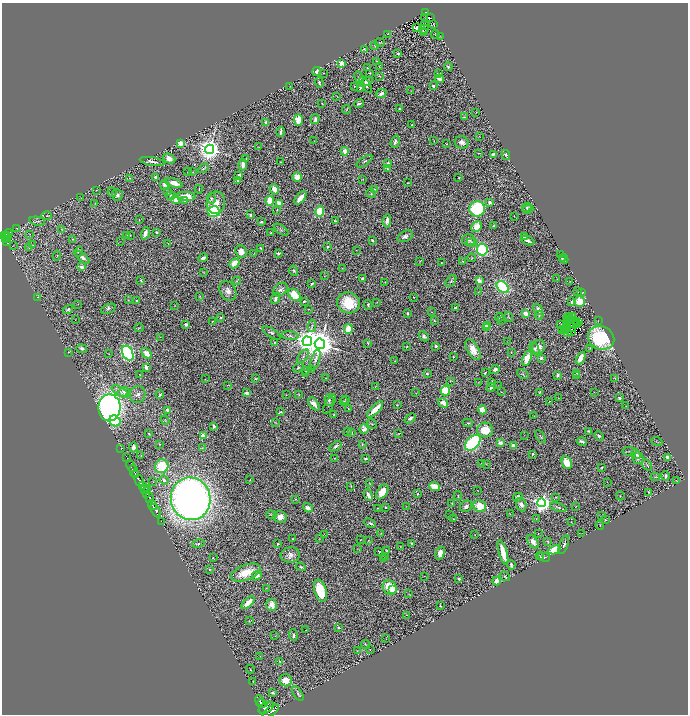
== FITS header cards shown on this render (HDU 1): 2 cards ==
NAXIS1  =                 1372
NAXIS2  =                 1424

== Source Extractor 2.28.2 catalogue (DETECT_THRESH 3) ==
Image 1372 x 1424 px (HDU 1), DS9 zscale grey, zoomed out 1/2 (1 PNG px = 2 x 2 image px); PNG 690 x 716 px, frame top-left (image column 1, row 1423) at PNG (2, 3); each listed source drawn as its Kron ellipse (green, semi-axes under 4 px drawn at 4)
Background 0.708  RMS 0.034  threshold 0.101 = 3 sigma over >= 5 px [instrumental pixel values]
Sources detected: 525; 37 cannot appear on this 1/2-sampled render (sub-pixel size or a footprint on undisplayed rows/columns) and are neither listed nor drawn; the other 488 listed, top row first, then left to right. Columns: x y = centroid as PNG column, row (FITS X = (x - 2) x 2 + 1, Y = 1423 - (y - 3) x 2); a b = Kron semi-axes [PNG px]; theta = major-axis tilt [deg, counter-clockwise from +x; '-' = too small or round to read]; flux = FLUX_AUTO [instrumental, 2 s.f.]
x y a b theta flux
425 12 3 3 - 70
425 17 2 1 - 3
430 18 3 1 - 6.8
424 25 3 1 - 4
434 25 2 1 - 2.5
416 28 3 2 - 23
424 29 5 3 - 6.3
424 32 2 1 - 2.5
388 34 2 2 - 2
435 34 4 2 - 4.9
441 37 2 2 - 2.2
380 43 5 2 - 5.3
375 45 3 2 - 5.8
364 49 2 1 - 3.4
398 53 4 3 - 13
377 61 3 2 - 3.8
341 63 2 2 - 140
380 67 4 1 - 2.5
448 67 4 3 - 9
367 68 2 1 - 3.7
316 71 4 3 - 22
323 73 2 1 - 2.5
370 73 2 1 - 3.4
439 73 3 2 - 5.9
380 76 3 2 - 2.7
359 78 7 3 -61 12
440 79 4 3 - 31
367 81 6 4 32 19
319 82 5 2 - 14
366 85 9 3 -59 15
290 86 3 2 - 2
433 86 3 3 - 14
355 87 3 2 - 3.8
360 88 3 3 - 9.7
411 90 2 1 - 2.3
381 94 5 2 - 30
337 96 3 1 - 2.7
322 103 2 1 - 3.5
359 103 5 2 - 10
399 109 2 2 - 9.5
347 110 4 2 - 4
476 112 3 2 - 2.7
464 117 2 2 - 4.4
315 119 5 3 - 23
298 120 6 4 -90 90
266 122 4 3 - 18
412 125 3 2 - 4.4
281 132 5 2 - 16
479 136 2 2 - 2.3
314 141 2 1 - 2.3
434 141 3 2 - 2.2
395 142 6 3 72 14
462 142 7 6 - 31
181 143 3 2 - 160
446 144 2 1 - 3.9
258 147 3 2 - 2.9
210 149 4 4 - 6500
345 151 4 3 - 50
478 153 3 2 - 3.8
493 154 3 3 - 10
506 155 5 4 - 11
169 158 6 4 -23 56
246 158 3 2 - 3
364 161 9 3 35 12
152 162 12 3 -9 24
280 162 2 1 - 3.1
388 164 3 3 - 47
243 165 6 3 86 40
204 168 5 3 - 7.5
387 168 3 2 - 5.2
188 172 2 2 - 2
193 172 3 2 - 2.7
239 175 3 3 - 26
156 177 3 3 - 27
297 177 5 4 - 64
130 178 2 1 - 2.9
459 178 3 2 - 5
362 179 2 1 - 2.9
238 180 3 2 - 7.9
174 183 9 4 -18 69
407 183 3 2 - 2.5
165 185 5 4 - 40
199 189 4 1 - 3.2
274 189 5 4 - 55
375 189 3 3 - 5.6
96 190 3 1 - 2.2
167 191 4 3 - 7.4
112 192 5 4 - 11
371 194 4 4 - 9.7
117 195 6 5 - 17
171 196 4 4 - 28
186 196 9 4 -3 120
81 198 3 2 - 2.8
211 198 6 4 -85 16
300 198 8 3 51 88
175 199 4 4 - 90
185 200 2 2 - 40
270 201 5 3 - 150
490 202 3 3 - 16
95 203 2 2 - 2.2
216 203 11 9 80 71
279 203 4 3 - 100
527 207 5 2 - 8.7
477 209 8 7 - 580
528 209 5 4 - 8.8
277 210 2 2 - 2.2
214 212 6 5 - 670
320 212 5 4 - 250
250 215 2 2 - 16
46 216 5 3 - 7.9
514 216 2 1 - 1.9
139 220 3 2 - 3
37 221 8 2 -11 7.2
335 221 2 2 - 4.8
387 221 7 4 84 29
261 222 3 2 - 15
494 226 2 2 - 8.2
477 227 6 4 44 88
17 228 2 1 - 2.2
62 229 3 3 - 3.4
281 230 8 4 -36 14
157 232 2 2 - 9.8
145 233 6 3 72 46
271 233 3 2 - 6.5
8 234 5 3 - 260
30 234 3 2 - 3.2
4 235 3 2 - 310
7 235 3 1 - 130
130 235 2 2 - 3.7
127 236 2 2 - 5.6
405 236 8 5 24 26
524 236 3 2 - 17
7 238 2 1 - 46
5 239 2 2 - 130
72 239 3 2 - 2.5
372 240 3 2 - 6.8
468 240 7 5 -3 23
120 241 3 2 - 2.2
528 241 7 2 -22 22
7 242 2 2 - 160
168 243 3 2 - 2.9
472 243 5 4 - 16
13 245 3 1 - 2.1
33 245 4 2 - 3.8
327 247 3 2 - 8.2
29 248 3 1 - 2.3
261 248 3 3 - 7.7
356 250 2 2 - 2.4
482 250 6 5 - 520
78 252 5 2 - 4.7
241 252 6 5 - 61
254 253 2 1 - 2.2
278 253 2 2 - 36
560 254 2 1 - 1.7
57 256 5 2 - 6.3
83 258 8 4 -40 23
203 258 5 3 - 20
471 258 4 4 - 7.2
562 259 4 3 - 6.3
564 259 5 2 - 5.3
420 261 3 1 - 3.3
463 261 3 2 - 4.2
234 263 5 4 - 91
441 263 2 2 - 3.5
82 267 2 2 - 75
342 268 3 2 - 3
294 271 5 4 - 12
204 273 3 2 - 2.8
324 276 3 2 - 2.3
362 279 3 2 - 13
557 279 3 1 - 1.6
141 280 2 2 - 8.7
237 281 4 3 - 5.7
451 281 7 4 53 11
479 281 4 3 - 43
570 281 2 1 - 1.6
385 282 2 1 - 2.6
312 283 3 2 - 12
503 287 7 5 -43 530
280 290 8 6 40 25
228 291 10 8 -60 43
478 292 3 2 - 2.1
578 292 2 1 - 2.9
582 293 3 2 - 3.8
294 295 7 5 -48 150
199 296 2 2 - 4.6
38 297 3 2 - 3.2
414 297 2 2 - 4.2
276 298 6 3 71 25
128 300 3 2 - 2.6
136 301 2 2 - 4.1
304 301 3 2 - 7.1
579 301 5 5 - 130
377 302 3 2 - 3.6
572 302 3 3 - 16
348 303 11 10 - 240
78 304 2 1 - 2.2
175 305 3 2 - 2.3
368 305 5 4 - 11
455 307 3 2 - 10
108 309 8 4 23 15
309 309 3 1 - 2.3
538 309 6 4 -58 30
68 310 5 4 - 14
432 312 2 2 - 1.9
408 313 2 2 - 30
526 313 3 3 - 44
539 315 4 3 - 7.5
570 316 3 1 - 2.1
500 317 5 2 - 5.7
509 317 5 3 - 6.9
567 317 2 2 - 1.4
573 317 2 1 - 1.8
220 318 2 2 - 7.1
75 320 2 1 - 2.4
434 320 3 3 - 6.9
501 320 2 2 - 1.6
570 320 2 1 - 6.1
212 321 2 1 - 3.5
568 321 2 1 - 2.2
577 321 2 1 - 5
598 321 3 2 - 2.1
579 322 2 1 - 3
576 323 2 1 - 2.9
186 324 4 3 - 18
561 324 2 1 - 2.8
574 324 4 2 - 5.8
567 325 2 1 - 1.6
312 326 6 3 82 12
488 326 2 2 - 170
486 327 3 3 - 230
572 327 2 2 - 1.9
139 328 4 2 - 5.4
348 329 5 4 - 160
563 329 2 1 - 2.6
565 329 3 2 - 3
564 331 2 1 - 5.6
571 332 2 1 - 4
271 333 10 4 -33 17
568 333 3 2 - 2
290 336 8 4 -6 17
424 336 6 4 -49 16
160 337 3 2 - 3.3
601 338 13 11 -23 640
307 341 5 4 - 6200
507 341 2 1 - 1.8
275 342 4 3 - 6.5
368 343 3 2 - 6.5
320 344 5 5 - 14000
407 346 3 2 - 4.3
436 346 2 2 - 22
539 347 7 6 - 56
590 348 2 2 - 2.8
82 349 5 3 - 18
535 349 7 3 -68 12
473 350 11 6 -61 71
68 352 3 2 - 2.4
511 352 2 2 - 3.4
128 353 8 5 -64 1400
146 353 6 4 -48 62
109 354 3 2 - 2.8
303 356 8 3 54 12
453 356 2 2 - 3.4
527 358 8 4 72 120
541 358 4 3 - 13
581 358 7 3 63 89
315 360 11 3 73 21
395 361 4 2 - 3.1
146 367 4 3 - 24
298 368 6 3 36 9.4
312 369 3 1 - 2.7
495 369 5 3 - 30
306 371 4 3 - 6.1
485 373 4 2 - 4.3
577 373 2 1 - 3.3
305 374 2 1 - 2.8
427 374 3 3 - 9.1
523 374 6 3 -35 6.7
140 375 2 1 - 2.5
558 375 4 3 - 14
576 376 3 3 - 5.6
326 378 2 1 - 1.7
615 378 3 3 - 6
205 379 3 2 - 2.1
256 379 3 2 - 5.2
450 381 2 2 - 2.6
478 382 3 2 - 2.8
492 382 2 2 - 22
228 385 3 1 - 3.2
498 385 2 1 - 1.7
375 386 2 2 - 2.5
491 387 5 3 - 12
445 391 5 4 - 240
120 392 9 4 -31 27
124 392 6 4 24 21
501 392 3 2 - 2.5
539 392 3 1 - 3.9
594 392 2 1 - 2
246 393 4 3 - 23
416 393 3 2 - 2.9
138 395 8 8 - 27
160 395 4 2 - 8.9
286 395 2 2 - 3.2
299 395 3 2 - 4.8
558 398 2 1 - 1.5
619 398 3 3 - 11
345 399 3 2 - 4.4
329 400 6 4 -74 15
344 402 4 3 - 8.3
549 402 2 1 - 1.7
443 403 5 3 - 66
314 404 8 4 -53 43
329 404 11 3 64 11
397 405 2 2 - 4.8
626 406 2 2 - 2.1
109 408 13 11 89 3000
349 409 3 2 - 5
375 409 11 3 46 92
168 410 2 2 - 110
482 410 4 3 - 95
280 412 3 2 - 4.9
333 415 3 2 - 4.6
534 416 3 2 - 3.7
410 418 6 3 40 16
165 420 4 1 - 3
115 421 6 5 - 210
275 423 3 2 - 4.1
468 423 5 3 - 6.8
372 424 5 2 - 5.2
214 426 3 2 - 28
364 429 5 4 - 42
485 430 8 7 - 140
347 431 2 2 - 2.8
588 431 2 2 - 7.1
352 432 3 3 - 5.8
398 433 2 1 - 1.7
149 434 3 2 - 4.7
524 435 2 1 - 1.5
203 436 3 2 - 180
599 436 5 3 - 13
540 437 7 4 -58 9.9
582 442 5 3 - 13
657 442 5 2 - 4.9
473 443 9 6 46 780
500 443 3 3 - 97
160 444 2 1 - 4.1
362 444 3 2 - 4.6
335 446 7 3 34 15
513 446 4 3 - 43
134 447 5 4 - 30
202 448 4 3 - 5.3
121 449 3 1 - 16
629 451 7 3 -8 8.8
533 454 3 2 - 7.6
636 454 5 3 - 14
141 455 4 2 - 5.7
668 457 4 3 - 28
126 458 4 2 - 45
335 458 3 2 - 3.4
365 458 3 2 - 8.9
638 458 6 5 - 24
567 462 6 5 - 100
481 463 2 2 - 2.5
486 464 2 1 - 1.9
647 465 6 2 -55 5.6
131 466 6 1 -67 120
162 466 7 6 - 310
602 467 3 2 - 6.5
134 471 6 2 -65 740
136 475 2 1 - 130
665 476 4 3 - 11
655 477 4 2 - 4.8
164 480 5 4 - 18
250 480 2 1 - 2.9
139 481 6 2 -60 1400
676 481 2 1 - 1.8
153 482 3 2 - 3.7
607 482 2 1 - 2.2
370 483 3 2 - 3.4
143 486 4 3 - 590
351 486 2 1 - 3.1
435 486 5 3 - 140
144 490 3 1 - 220
147 490 2 1 - 51
478 491 2 1 - 2.2
382 492 8 5 57 110
648 492 3 2 - 4.2
146 494 3 2 - 410
418 494 2 2 - 5.5
368 495 6 3 -65 32
458 496 5 2 - 5.6
620 496 4 2 - 4.8
518 497 5 4 - 25
556 497 3 2 - 4.2
149 498 5 2 - 270
191 499 21 20 - 6900
296 499 2 2 - 3
542 503 4 4 - 3800
452 504 2 1 - 3.8
521 504 7 5 -70 32
152 505 5 2 - 1200
406 506 2 1 - 1.8
466 506 6 5 - 26
480 506 7 5 -31 150
385 507 2 2 - 15
558 507 8 3 -19 11
576 507 4 1 - 2.4
308 508 5 3 - 23
378 508 2 2 - 4.2
156 511 7 2 -61 920
510 514 3 2 - 3.4
271 515 5 3 - 6
449 515 3 2 - 2.4
602 516 3 2 - 9
280 517 6 6 - 50
453 519 2 2 - 4.1
536 519 3 2 - 2.6
606 520 3 2 - 4.4
161 521 3 1 - 18
571 522 2 1 - 1.9
370 523 6 4 -26 15
600 525 4 2 - 3.4
381 533 3 1 - 2.4
538 533 3 1 - 2.2
581 533 4 1 - 2.7
324 535 3 1 - 2
475 535 2 1 - 1.4
319 538 3 2 - 2.8
293 539 3 2 - 9
360 540 2 1 - 2.4
368 540 3 2 - 3.1
548 541 4 3 - 5
533 542 7 4 -53 40
412 543 4 3 - 11
198 544 7 3 11 9.7
278 544 2 2 - 10
564 544 10 2 70 11
400 547 3 1 - 2.5
357 549 2 1 - 1.8
554 550 6 4 25 200
379 551 3 2 - 5
387 551 4 3 - 7.6
440 553 6 4 71 58
503 553 12 3 -75 170
290 555 9 7 6 38
540 556 4 2 - 3.4
385 557 4 3 - 6.8
544 557 6 4 -15 10
213 558 2 1 - 3.5
384 559 2 2 - 5.1
511 565 5 2 - 12
301 567 4 3 - 10
209 569 3 3 - 8.4
246 572 16 7 20 140
257 576 5 4 - 51
424 576 2 2 - 1.6
505 576 5 2 - 5
459 579 2 2 - 26
496 581 4 3 - 78
266 588 3 2 - 3.4
390 588 7 6 - 230
320 590 11 6 -73 250
393 590 3 2 - 20
409 594 3 2 - 4.5
248 603 8 4 41 92
272 605 6 5 - 41
440 606 3 2 - 6
407 615 2 1 - 1.3
249 621 3 1 - 4
338 627 2 2 - 17
306 630 2 2 - 3.5
293 635 6 3 -85 17
275 636 3 2 - 3.7
386 639 2 1 - 1.4
366 645 4 3 - 6
370 650 4 2 - 3.4
357 651 3 2 - 4.1
260 657 3 2 - 1.8
280 662 4 2 - 5.5
250 669 4 2 - 4.5
286 680 6 6 - 83
253 681 2 1 - 2.7
272 693 3 3 - 9.2
298 694 8 3 -58 13
260 700 5 2 - 990
262 703 5 3 - 1300
266 708 8 5 29 3100
271 711 9 4 35 2500
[37 sub-pixel or undisplayed-footprint detections neither listed nor drawn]